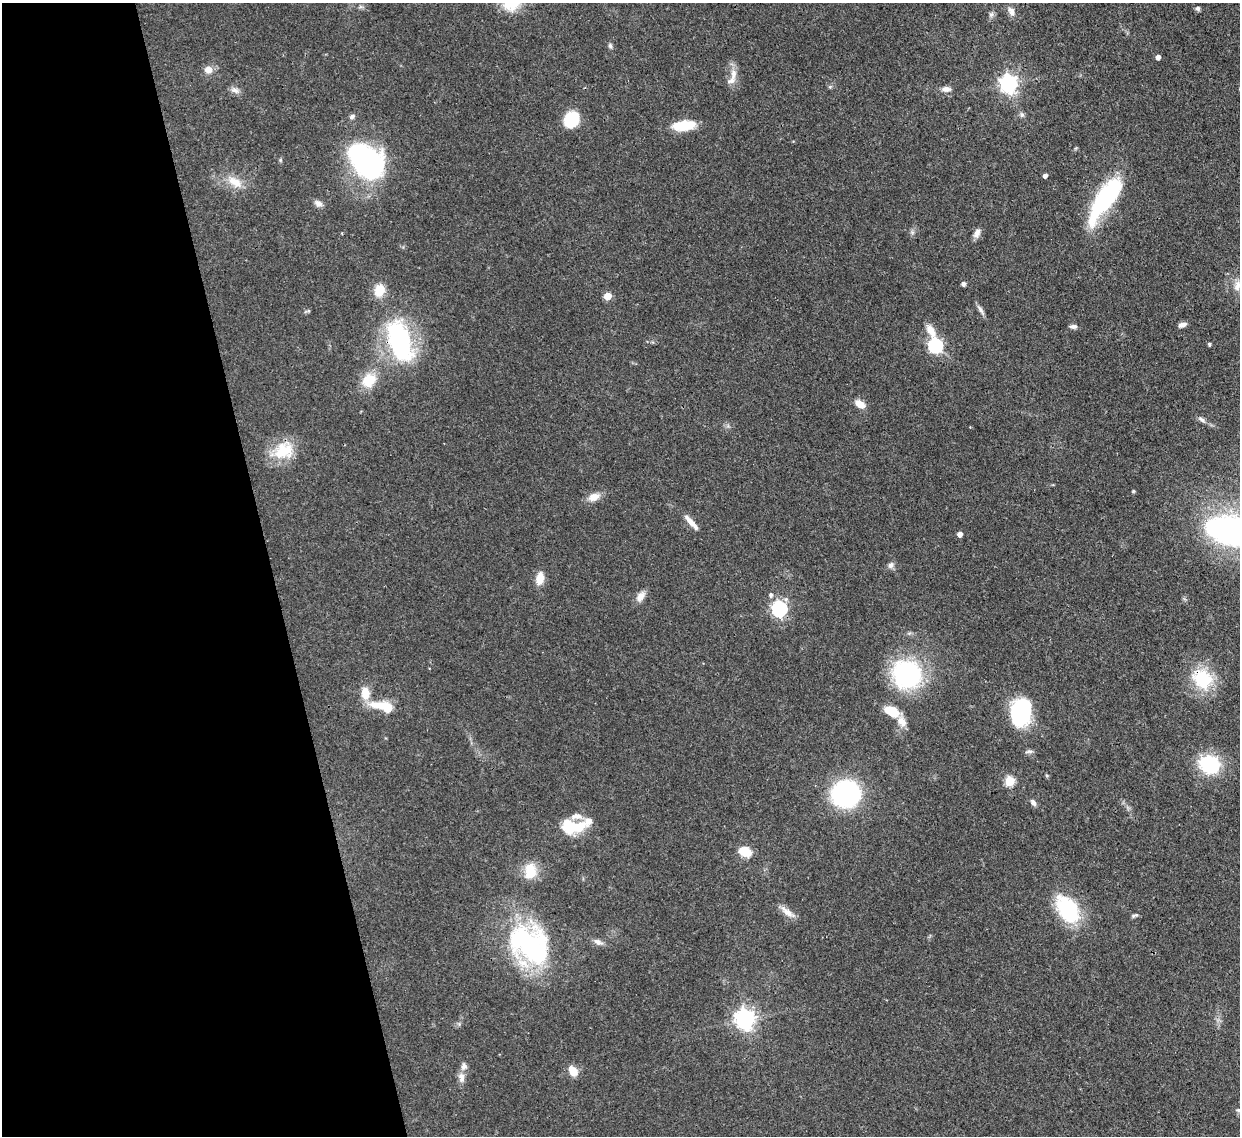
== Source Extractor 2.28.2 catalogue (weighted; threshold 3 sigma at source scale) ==
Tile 5 of 4 x 4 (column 1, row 2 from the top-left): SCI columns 77-1314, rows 2487-3620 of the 5102 x 5088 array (HDU 1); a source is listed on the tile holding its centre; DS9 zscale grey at full resolution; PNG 1242 x 1138 px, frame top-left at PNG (2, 3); no overlay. Shown black and unused: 22% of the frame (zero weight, under 3 of 4 exposures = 9% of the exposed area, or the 3 px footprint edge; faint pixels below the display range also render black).
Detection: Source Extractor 2.28.2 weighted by HDU 2 'WHT'; one run over the whole footprint, this tile lists its part. Background 0.115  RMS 0.0049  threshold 0.022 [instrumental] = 3 sigma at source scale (4.5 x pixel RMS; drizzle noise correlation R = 1.50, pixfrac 1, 0.05/0.05 arcsec/px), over >= 5 px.
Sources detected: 75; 5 inside a brighter listed object's ellipse — not listed separately; the other 70 listed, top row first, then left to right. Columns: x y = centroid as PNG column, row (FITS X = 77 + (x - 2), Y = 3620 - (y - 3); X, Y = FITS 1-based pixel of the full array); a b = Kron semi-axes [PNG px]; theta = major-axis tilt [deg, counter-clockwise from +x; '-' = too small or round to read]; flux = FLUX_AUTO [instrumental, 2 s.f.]
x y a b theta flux
1198 8 6 6 - 1
1011 11 12 7 -61 2.5
991 14 8 6 69 1.3
610 46 7 5 -85 1.1
1158 57 4 4 - 2.4
208 70 8 8 - 4.4
733 74 17 8 88 4.4
1009 83 7 7 - 210
946 89 10 6 -4 2.6
234 90 12 7 -30 2.2
1022 115 7 6 - 1.1
352 117 7 6 - 1.4
571 119 17 14 54 16
684 125 26 11 6 12
366 160 40 27 -40 89
1045 176 4 4 - 1.9
235 182 20 11 -32 7.3
1104 200 56 17 56 49
318 203 10 7 -30 2.3
912 232 6 5 - 0.99
977 233 13 7 67 2.6
963 284 4 4 - 1.8
1237 285 16 9 74 4.2
379 290 13 11 73 8.3
607 296 5 5 - 10
980 310 14 5 -59 1.9
308 311 9 3 19 0.67
1182 325 8 5 16 2.4
1073 326 9 5 -3 1.5
931 331 19 8 -61 5.3
400 341 43 21 -72 75
1209 344 4 4 - 0.87
935 345 6 6 - 81
369 380 18 15 37 11
860 404 12 7 -34 5.4
1202 419 13 5 -36 1.7
283 451 28 22 27 16
1133 491 5 4 - 0.51
594 497 15 10 23 4.7
691 522 23 6 -48 4.4
1229 531 41 25 -13 130
960 534 5 4 - 2.5
891 565 9 7 52 1.9
540 578 11 7 80 7.8
771 595 6 5 - 1.2
640 596 14 9 60 3.5
779 609 7 6 - 120
907 674 31 30 - 60
1202 679 26 22 -45 24
365 693 14 10 -83 7.4
385 707 22 8 -17 19
892 711 17 10 -27 9.6
1021 712 20 13 76 75
1029 751 13 4 5 1.1
1209 764 17 15 -23 37
1009 781 5 5 - 27
846 794 22 20 3 84
1033 802 9 6 -53 1.6
571 825 27 13 -10 22
745 852 8 6 -19 18
530 871 19 13 88 11
1067 910 31 18 -54 37
787 912 22 7 -36 4.1
1135 915 9 4 20 1
598 942 12 7 -22 2.4
529 945 50 37 -46 90
745 1019 8 7 - 260
573 1071 12 9 -57 5.8
461 1077 15 8 -85 3.1
1238 1110 6 5 - 0.83
Overlapping masked pixels (flux is a lower limit): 3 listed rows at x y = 400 341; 779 609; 1202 679
Isophote crosses this tile's border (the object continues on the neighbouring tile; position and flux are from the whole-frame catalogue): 3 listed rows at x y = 1237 285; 1229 531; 1238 1110